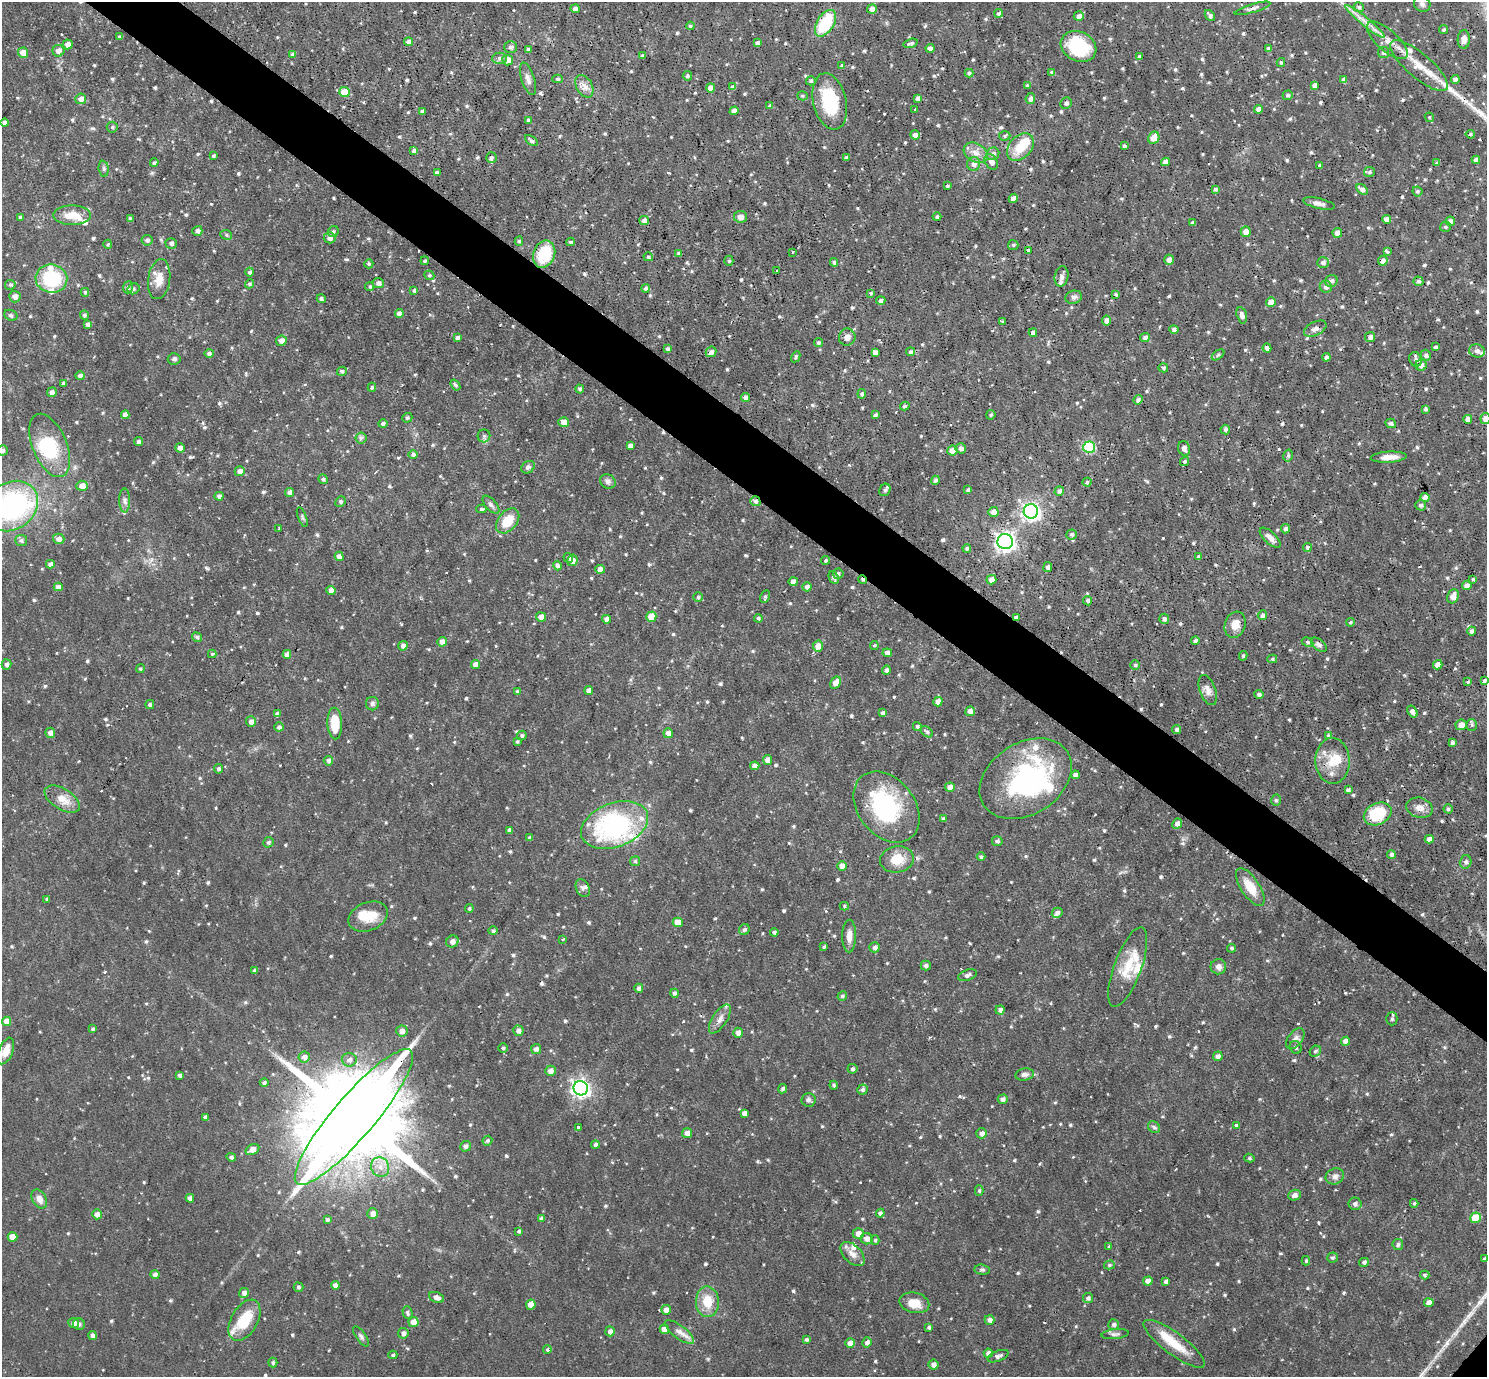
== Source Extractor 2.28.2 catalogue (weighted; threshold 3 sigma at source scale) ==
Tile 11 of 4 x 4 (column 3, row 3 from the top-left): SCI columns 2972-4456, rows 1527-2901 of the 5942 x 5946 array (HDU 1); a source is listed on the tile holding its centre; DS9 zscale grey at full resolution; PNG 1489 x 1379 px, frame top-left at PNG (2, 2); each listed source drawn as its Kron ellipse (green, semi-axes under 4 px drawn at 4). Shown black and unused: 5% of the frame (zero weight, under 2 of 3 exposures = <1% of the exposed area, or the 3 px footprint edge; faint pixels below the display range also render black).
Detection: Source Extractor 2.28.2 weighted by HDU 2 'WHT'; one run over the whole footprint, this tile lists its part. Background 0.0864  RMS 0.0052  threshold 0.0232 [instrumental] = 3 sigma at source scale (4.5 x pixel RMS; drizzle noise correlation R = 1.50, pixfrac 1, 0.05/0.05 arcsec/px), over >= 5 px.
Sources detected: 851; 6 inside a brighter object's white glare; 9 cosmic-ray / hot-pixel residue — neither listed nor drawn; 25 inside a brighter listed object's ellipse — not listed separately; of the other 811, all 500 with FLUX_AUTO >= 0.785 (the completeness limit of this list) listed and drawn (311 fainter detections not listed), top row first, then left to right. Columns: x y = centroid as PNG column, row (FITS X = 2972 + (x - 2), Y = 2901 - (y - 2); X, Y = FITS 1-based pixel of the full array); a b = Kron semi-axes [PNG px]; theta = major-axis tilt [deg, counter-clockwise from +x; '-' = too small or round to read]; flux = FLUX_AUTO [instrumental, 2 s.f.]
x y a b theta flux
1422 4 8 7 - 1.7
1359 7 5 5 - 1.2
1252 8 19 4 16 1.9
575 9 5 4 - 1.7
872 9 5 4 - 3.1
999 13 4 4 - 1.4
1079 16 5 5 - 2.3
1210 16 6 4 -50 1.6
1365 21 25 4 -39 4.9
825 23 15 8 58 26
690 26 4 4 - 0.85
1444 30 4 3 - 0.89
119 37 4 3 - 0.97
1464 39 9 6 87 2.5
1387 40 25 10 -41 6.4
409 42 4 4 - 2.9
758 43 4 4 - 1.7
911 43 7 3 16 1.1
68 44 5 5 - 3.6
1079 46 18 14 -27 26
511 47 6 6 - 1.7
930 48 4 4 - 2.5
528 49 4 3 - 1.5
1269 49 4 3 - 1.3
58 51 6 6 - 3.3
1383 52 5 5 - 1.5
23 53 5 5 - 4.7
293 54 4 4 - 1.7
642 56 4 3 - 1.3
1140 57 4 4 - 1.1
499 58 7 5 2 1.4
508 60 5 5 - 5.2
1281 62 4 3 - 0.8
842 66 4 3 - 0.85
1419 66 36 12 -40 11
1052 72 4 3 - 1.3
969 73 4 4 - 0.96
687 76 5 4 - 0.93
528 79 17 6 -72 2.8
557 79 5 4 - 1
1455 79 4 4 - 1.9
1344 80 4 4 - 2.2
811 81 5 4 - 0.92
1314 85 4 4 - 1.8
584 86 12 8 -62 3.5
1027 86 4 3 - 0.88
733 87 4 4 - 1.9
710 88 4 4 - 3.6
344 92 5 5 - 11
1288 95 5 4 - 1
802 96 5 4 - 0.82
918 98 4 3 - 1.9
81 99 5 5 - 3
1030 99 5 5 - 2
830 101 29 16 -77 26
1066 103 6 5 - 1.3
770 106 3 3 - 1
1258 109 4 4 - 2.9
915 110 3 3 - 1.9
422 111 4 3 - 1.4
734 111 5 4 - 3.3
1429 117 5 4 - 0.82
528 120 4 4 - 1.1
5 123 4 4 - 1.9
112 127 5 5 - 0.91
1470 134 4 4 - 0.99
915 135 5 4 - 2.2
1005 136 6 4 4 0.9
1154 138 6 5 - 5.6
531 140 7 4 -36 1.4
1124 146 4 3 - 0.93
1020 147 16 11 48 12
414 151 4 4 - 1.6
976 153 13 9 -30 4.3
993 154 7 6 - 1.9
213 156 4 3 - 0.84
491 157 5 5 - 1.1
846 158 4 3 - 1.3
1476 160 4 4 - 2.8
991 162 8 6 -59 3
1166 162 4 4 - 2.7
154 163 4 4 - 1.1
1437 163 4 4 - 1
974 164 7 6 - 2.4
1320 166 3 3 - 1.1
104 169 8 5 -85 1.1
437 172 4 3 - 1
1369 172 5 5 - 1.1
947 186 3 3 - 0.96
1215 189 4 4 - 0.94
1362 189 6 4 -35 2.2
1417 191 5 4 - 0.96
1013 198 5 4 - 3.1
1319 204 16 5 -13 2.6
72 215 19 10 0 8.5
20 217 4 3 - 1.3
741 217 6 6 - 2.6
937 217 4 4 - 1
130 219 4 3 - 1.2
1386 219 4 4 - 3.2
644 221 5 4 - 1.8
1450 221 5 4 - 2.7
1193 223 4 3 - 1.3
1446 227 5 5 - 1.1
197 231 5 5 - 1.6
333 232 6 5 - 1.1
1246 232 5 5 - 3.6
1337 233 5 4 - 3
226 235 6 4 -23 0.89
330 238 6 5 - 2.5
147 240 5 5 - 1.5
519 241 4 4 - 0.96
571 242 4 3 - 0.94
171 243 5 5 - 1.5
108 244 5 4 - 0.79
1013 245 5 5 - 0.85
1028 251 4 3 - 1
793 252 3 2 - 0.81
1387 252 4 3 - 1.3
679 253 4 3 - 1.4
544 254 14 10 68 21
648 257 5 4 - 0.92
1169 260 5 5 - 2.7
425 261 4 4 - 0.92
729 261 5 4 - 0.95
1383 261 5 4 - 2.5
834 262 4 3 - 1.2
1323 262 6 5 - 1.8
369 264 4 4 - 0.98
777 270 3 2 - 0.8
250 272 4 4 - 1.2
429 275 5 4 - 0.91
1061 276 10 7 79 2.6
51 278 16 14 -7 29
159 279 20 11 81 6.9
1331 281 6 6 - 1.6
1418 281 5 5 - 1.2
378 283 5 5 - 2.1
249 284 4 4 - 1
10 285 5 5 - 0.92
370 286 4 4 - 0.8
128 287 6 5 - 0.92
1326 287 6 6 - 2.1
646 288 4 4 - 1.2
133 289 6 5 - 1.2
414 290 4 3 - 0.99
85 292 4 4 - 0.87
871 293 4 4 - 0.79
1116 294 3 3 - 0.83
15 297 6 5 - 2.9
1074 297 8 6 15 1.6
321 299 4 4 - 1.3
881 301 4 4 - 1.7
1271 302 5 4 - 3.5
399 313 4 4 - 2.1
11 315 7 5 -20 1
84 315 4 4 - 1
1242 315 8 5 -75 2.2
1106 320 5 4 - 2.1
1003 322 3 3 - 0.79
87 324 4 3 - 1.6
1315 329 12 6 26 2.6
1174 330 5 4 - 1.4
1033 333 4 4 - 2.5
457 337 4 3 - 1.5
847 337 8 8 - 3.1
1370 337 5 5 - 2.2
1145 338 5 4 - 1.9
281 341 5 5 - 3.3
818 342 5 4 - 1
1435 347 4 3 - 1.1
1267 348 4 4 - 1.6
668 349 4 4 - 1.5
1477 351 8 6 -13 2.3
711 352 5 5 - 2
875 352 4 4 - 2
910 352 4 4 - 1.1
209 353 5 4 - 1.4
1218 355 7 3 37 0.79
1426 355 5 5 - 1.6
796 357 6 4 62 0.86
1326 357 4 4 - 1.6
174 359 6 5 - 1.4
1416 359 7 6 - 1.5
1421 365 5 5 - 2.3
1163 368 5 4 - 1.1
342 371 5 4 - 1
80 376 5 4 - 1.9
63 383 4 3 - 1.1
455 385 6 4 -53 0.96
372 387 4 3 - 0.9
580 389 4 4 - 1.2
52 392 5 4 - 1.9
862 394 4 4 - 1.3
745 397 4 4 - 1.7
1138 400 4 4 - 1.5
905 406 5 3 - 0.92
1425 409 4 3 - 0.89
125 415 4 4 - 2.8
875 415 4 3 - 1.2
991 415 4 4 - 0.8
407 418 5 4 - 1
1486 418 5 5 - 3.4
1468 419 4 4 - 2.7
564 422 5 5 - 3.7
1391 423 5 4 - 1.6
383 424 4 4 - 1.2
1225 429 5 4 - 1.2
484 436 6 6 - 1.3
361 438 5 5 - 1.2
138 442 4 4 - 1.3
50 445 33 17 -68 24
630 446 4 4 - 2.2
1089 447 6 5 - 32
180 448 5 4 - 2.5
961 448 5 5 - 1.8
1184 448 7 5 -72 2.2
3 451 5 5 - 1.2
952 451 5 5 - 4.6
413 454 5 4 - 1.4
1288 456 6 4 76 1.1
1389 457 18 5 3 4.3
1185 461 5 4 - 0.85
528 467 7 5 36 1.3
240 471 5 5 - 2.3
323 479 5 4 - 1.3
935 480 4 4 - 1.4
608 481 8 7 - 1.7
1087 482 4 4 - 0.85
82 486 5 5 - 3.7
885 490 6 5 - 1.1
968 490 4 4 - 1.3
1059 491 5 4 - 1.8
289 492 4 4 - 1.9
219 496 4 4 - 1.8
1425 498 4 4 - 3.1
125 500 12 5 -89 2
340 501 5 4 - 1.2
755 501 5 5 - 1.6
491 505 11 5 -48 1.6
1421 505 5 5 - 1.2
11 506 28 23 36 86
481 509 5 4 - 0.81
1031 511 7 7 - 220
993 512 5 5 - 3.3
302 517 10 3 -70 0.92
508 521 14 9 50 12
278 529 3 3 - 0.93
1286 529 4 4 - 1.7
1071 534 5 5 - 1.3
1270 538 13 6 -43 3.1
59 539 6 5 - 2.3
21 540 6 5 - 1.3
1005 541 8 7 - 260
1307 547 4 4 - 1.1
967 548 4 4 - 1.1
339 556 4 4 - 2.7
1198 557 4 4 - 1
568 558 5 4 - 1.2
572 560 5 5 - 2.3
826 560 4 4 - 0.9
50 564 4 4 - 2.1
557 566 5 4 - 1.6
1048 567 5 4 - 1.6
600 569 4 4 - 3.1
838 574 5 5 - 1.2
834 578 7 4 -65 1.4
1473 579 3 3 - 0.91
862 580 4 3 - 1.2
991 580 5 4 - 3.4
793 582 4 4 - 3.3
1467 585 5 4 - 2.1
58 587 4 4 - 2.7
807 587 4 4 - 2.2
331 590 4 4 - 2.8
765 596 6 4 63 1
1453 596 7 5 67 4.4
698 597 4 4 - 0.88
1088 601 5 4 - 1.4
1262 615 5 4 - 1.7
541 617 5 4 - 3.3
651 617 5 5 - 8.3
1016 617 4 3 - 1.2
758 618 4 3 - 0.94
606 619 4 4 - 2
1164 619 5 5 - 1.6
1350 622 4 4 - 0.79
1235 625 13 10 71 5.8
1472 631 4 4 - 1.8
197 637 5 4 - 1.2
1195 641 4 4 - 1.3
442 642 5 4 - 2.8
1308 642 6 4 -28 0.85
874 645 4 4 - 0.8
1319 645 9 5 -39 1.5
403 646 5 5 - 2.4
818 646 5 5 - 3.6
887 653 5 4 - 2.5
212 654 4 4 - 0.8
287 654 4 4 - 2.9
1243 656 5 4 - 0.82
1272 659 5 4 - 0.79
6 664 5 5 - 1.6
475 664 4 4 - 3.2
1135 665 4 4 - 0.95
1438 665 5 4 - 3.3
140 669 4 4 - 0.8
886 670 5 4 - 1.7
1484 681 4 3 - 0.99
1468 682 4 3 - 0.93
836 683 6 5 - 4
1208 690 16 8 -70 3.1
589 691 4 4 - 3.3
517 692 4 4 - 1.2
1259 694 5 4 - 1.2
938 701 5 4 - 3.5
372 704 7 6 - 1.5
150 705 4 4 - 0.97
970 711 5 5 - 3.5
1412 712 6 4 -56 2.6
883 713 4 3 - 1.4
277 714 4 4 - 1.7
251 722 5 5 - 2.3
335 724 16 7 -87 12
1461 725 6 5 - 3.7
1472 725 6 5 - 1
917 726 4 4 - 1.1
279 727 5 4 - 1.4
1177 729 4 4 - 1.2
927 732 6 4 -38 1.2
50 733 5 5 - 2.6
668 733 5 5 - 3.5
522 736 5 4 - 1.1
1328 736 4 4 - 1.1
517 741 4 3 - 0.8
1452 743 4 3 - 1.2
767 760 5 4 - 3.6
328 761 5 4 - 1.8
1333 761 23 17 -87 11
755 766 5 4 - 3
219 769 5 4 - 1.1
1075 775 4 4 - 2.3
1026 779 50 35 33 76
950 787 5 4 - 3.3
1348 790 4 4 - 1.5
62 799 20 10 -31 6.9
1276 800 5 5 - 1
886 807 39 28 -52 49
1419 808 13 10 -16 3.8
1448 809 4 4 - 0.98
1378 814 14 10 24 21
943 818 4 4 - 0.88
1177 824 5 4 - 2.3
615 825 35 22 20 75
510 830 4 3 - 1.5
530 838 4 3 - 1.3
1429 839 4 4 - 2.4
997 841 5 5 - 1.3
268 842 5 5 - 1.1
1391 854 4 4 - 1.5
981 857 4 4 - 1
897 859 17 13 10 9.6
635 861 5 4 - 0.89
1466 862 6 6 - 1.7
842 866 5 4 - 3.7
1250 887 22 9 -56 9.4
583 888 9 6 -64 1.6
47 899 4 4 - 0.8
844 906 5 4 - 0.83
469 908 4 4 - 0.88
1057 913 5 4 - 1.6
368 917 20 14 22 11
678 922 5 4 - 5.8
744 930 6 5 - 1.2
493 931 4 4 - 1.1
774 932 4 4 - 1
849 936 16 7 90 3.9
563 939 3 2 - 0.79
452 941 6 5 - 2.9
824 947 4 3 - 1
875 947 5 5 - 1.9
1232 948 4 4 - 0.93
926 965 5 5 - 1.5
1128 967 42 13 70 14
1218 967 8 7 - 2.3
255 971 4 3 - 1.3
967 975 10 5 20 1.7
639 988 4 4 - 1.6
675 993 4 4 - 1.5
842 996 5 4 - 1
1000 1010 5 4 - 1.9
720 1019 16 7 56 3.4
1392 1019 6 5 - 1.1
7 1021 5 4 - 5.5
93 1029 4 4 - 0.92
402 1031 5 5 - 2.6
518 1031 5 5 - 2
738 1033 5 5 - 2.3
1295 1039 12 7 52 2.3
1346 1041 4 4 - 3.5
1296 1047 6 5 - 1.2
503 1048 5 5 - 0.93
536 1049 5 5 - 1.8
6 1051 14 7 68 6.7
1315 1051 6 5 - 1
1218 1056 5 4 - 1.9
304 1057 6 5 - 2.9
349 1060 7 6 - 2.1
852 1069 5 5 - 1.3
550 1071 5 5 - 3
180 1075 4 3 - 1.2
1025 1075 9 6 9 1.8
264 1083 4 4 - 1.3
834 1085 4 4 - 0.82
581 1088 7 7 - 230
783 1089 5 4 - 1.1
863 1090 5 5 - 1.3
1003 1099 5 4 - 2.2
808 1100 7 7 - 1.4
744 1113 4 4 - 2.4
206 1117 4 4 - 2
354 1117 87 21 49 14000
1236 1125 4 4 - 0.81
578 1127 4 3 - 4.7
1154 1127 6 5 - 1.1
687 1133 5 5 - 3.1
982 1133 6 5 - 1.9
487 1141 5 4 - 0.88
595 1144 4 4 - 1.4
465 1146 5 5 - 1.5
252 1150 7 5 29 4.4
231 1157 5 4 - 1
1249 1158 5 4 - 0.83
380 1167 10 9 - 4.4
1335 1176 9 7 22 2.3
979 1191 5 4 - 0.93
1294 1195 6 5 - 2
190 1198 4 4 - 2.4
39 1199 10 7 -60 3.5
1414 1203 4 3 - 0.79
1355 1204 6 6 - 1.6
373 1213 5 5 - 3.1
880 1213 4 4 - 1.5
97 1214 5 5 - 2.6
541 1218 4 4 - 1.7
1475 1218 5 5 - 12
327 1220 4 4 - 1.2
519 1231 4 3 - 1
858 1233 5 5 - 3.3
12 1237 5 4 - 6
867 1239 6 5 - 2.7
875 1240 5 4 - 0.83
1398 1244 5 5 - 1.3
1109 1246 3 2 - 0.93
852 1254 15 8 -45 4
1332 1258 5 5 - 1.1
1485 1259 4 3 - 1.3
1306 1261 4 4 - 0.81
1364 1262 5 4 - 1.2
1109 1265 5 4 - 0.95
982 1270 8 5 -6 1
155 1275 4 4 - 2
1425 1275 5 4 - 1
1148 1281 4 4 - 3.1
1166 1282 4 3 - 1.5
335 1285 4 4 - 2.6
299 1287 5 4 - 1.2
244 1293 5 5 - 2.1
436 1297 8 5 -21 3.1
1088 1298 5 5 - 1.4
707 1302 15 11 -87 11
914 1303 15 10 -13 7.9
1429 1303 5 4 - 3.4
531 1305 5 4 - 4.1
666 1310 5 5 - 3.6
408 1313 6 4 -75 1.3
244 1320 22 13 61 18
990 1320 5 5 - 2
413 1322 5 5 - 5.1
74 1323 5 5 - 2.7
79 1324 6 5 - 1.3
1114 1324 5 5 - 1.4
929 1327 4 4 - 1.1
664 1329 4 4 - 4.2
610 1331 5 4 - 2
679 1332 17 6 -37 3.5
403 1333 5 5 - 1.7
1115 1334 14 5 6 1.6
92 1335 4 4 - 1.9
361 1336 12 5 -55 1.4
806 1339 4 3 - 1.2
867 1342 5 5 - 2.3
850 1343 5 5 - 3.3
1174 1344 37 11 -37 13
547 1350 4 4 - 0.98
988 1353 4 4 - 1.9
393 1355 4 4 - 0.81
998 1356 11 5 21 1.9
273 1362 5 4 - 0.95
933 1365 5 5 - 2.3
Overlapping masked pixels (flux is a lower limit): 5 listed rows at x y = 755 501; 862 580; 1016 617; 1026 779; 354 1117
Isophote crosses this tile's border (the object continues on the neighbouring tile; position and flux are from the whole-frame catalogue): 4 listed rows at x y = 1486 418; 3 451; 11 506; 1485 1259